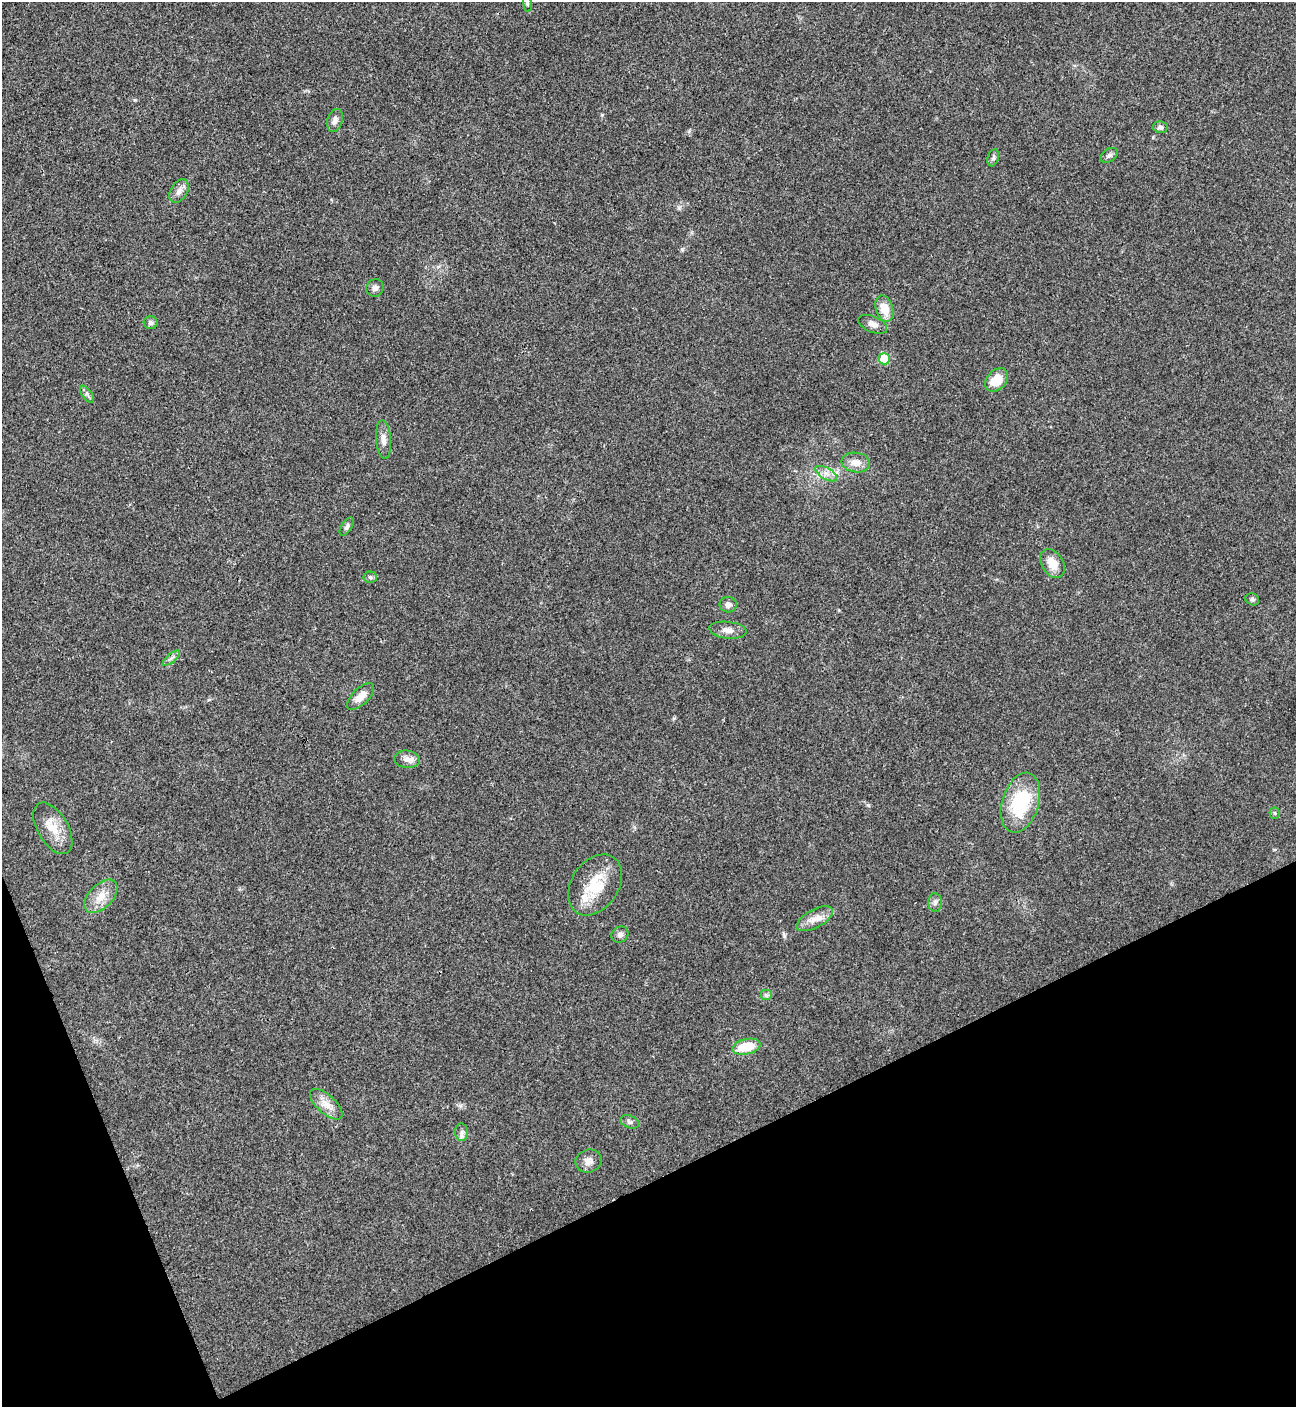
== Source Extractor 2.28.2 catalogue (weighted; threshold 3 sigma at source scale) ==
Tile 14 of 4 x 4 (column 2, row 4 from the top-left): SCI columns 1581-2874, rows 3-1407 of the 5616 x 5626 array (HDU 1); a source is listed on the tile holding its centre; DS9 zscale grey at full resolution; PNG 1298 x 1409 px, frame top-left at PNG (2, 2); each listed source drawn as its Kron ellipse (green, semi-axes under 4 px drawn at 4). Shown black and unused: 20% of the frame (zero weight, under 3 of 4 exposures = <1% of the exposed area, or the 3 px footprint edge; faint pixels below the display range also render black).
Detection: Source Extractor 2.28.2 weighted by HDU 2 'WHT'; one run over the whole footprint, this tile lists its part. Background 0.0202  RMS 0.004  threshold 0.0181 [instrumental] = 3 sigma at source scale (4.5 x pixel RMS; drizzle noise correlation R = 1.50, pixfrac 1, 0.05/0.05 arcsec/px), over >= 5 px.
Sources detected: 40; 1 inside a brighter listed object's ellipse — not listed separately; the other 39 listed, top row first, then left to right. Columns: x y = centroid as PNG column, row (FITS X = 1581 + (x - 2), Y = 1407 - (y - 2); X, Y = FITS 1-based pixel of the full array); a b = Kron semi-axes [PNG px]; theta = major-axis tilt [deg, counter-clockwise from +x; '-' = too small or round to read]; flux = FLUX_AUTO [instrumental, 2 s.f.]
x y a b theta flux
527 4 8 4 -82 0.66
335 120 12 7 73 2.1
1160 127 7 6 - 1.2
1109 155 9 6 34 1.3
993 158 9 5 72 0.94
179 191 13 8 59 2.5
375 288 9 8 - 1.6
884 309 14 8 -72 6.9
151 323 7 6 - 1.1
873 324 15 8 -22 2.5
884 359 6 6 - 11
997 380 13 9 45 7.9
87 394 10 5 -54 1.1
384 440 19 7 -85 2.9
856 462 14 10 -7 4
826 474 12 5 -30 2.2
347 527 10 5 56 1.1
1052 563 16 10 -59 6
370 577 7 5 -3 0.86
1252 599 7 6 - 0.96
728 605 8 7 - 1.9
728 630 18 8 -6 2.9
171 658 10 3 40 0.97
360 697 17 8 45 4.4
407 759 13 8 -5 2.7
1020 803 31 18 72 27
1275 813 5 5 - 0.55
53 828 28 15 -59 7.9
595 885 33 23 56 15
101 896 20 11 46 5.8
935 902 9 7 -89 1.3
815 919 20 9 29 4.3
620 935 9 7 36 1.5
766 995 6 5 - 0.8
746 1047 14 7 13 12
326 1104 20 9 -42 4.4
630 1122 10 6 -22 1.1
462 1132 9 6 -86 1.4
589 1161 13 11 17 2.8